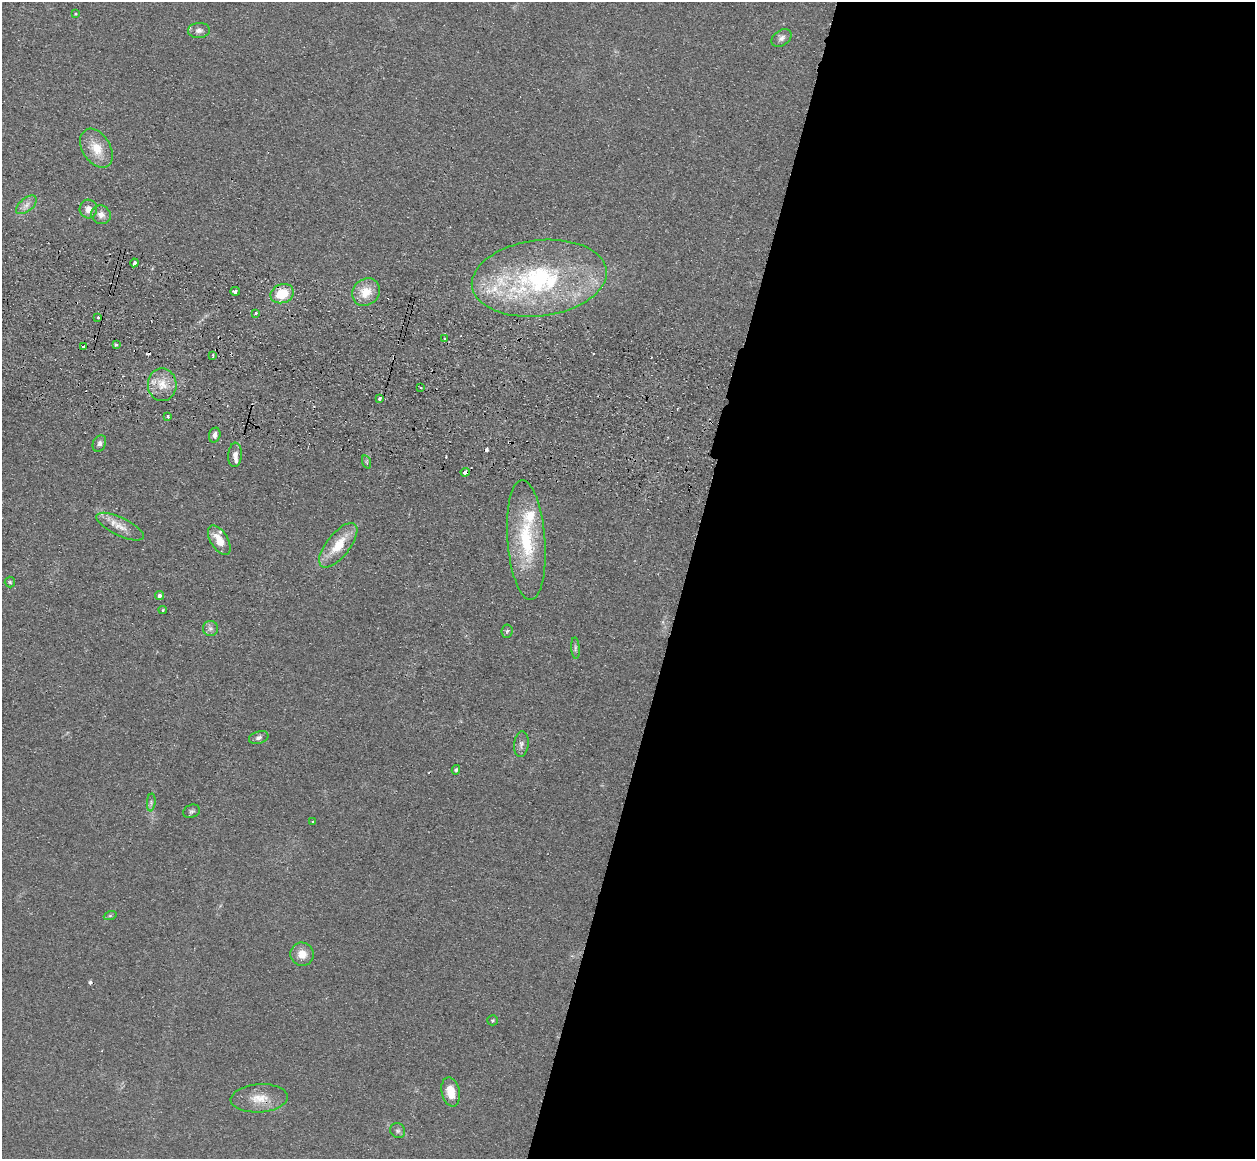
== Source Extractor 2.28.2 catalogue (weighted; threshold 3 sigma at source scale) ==
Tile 12 of 4 x 4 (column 4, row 3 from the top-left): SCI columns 3775-5027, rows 1494-2650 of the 5043 x 5143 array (HDU 1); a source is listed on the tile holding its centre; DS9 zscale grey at full resolution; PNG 1257 x 1161 px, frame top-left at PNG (2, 2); each listed source drawn as its Kron ellipse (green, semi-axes under 4 px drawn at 4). Shown black and unused: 46% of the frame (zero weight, under 2 of 3 exposures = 3% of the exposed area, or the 3 px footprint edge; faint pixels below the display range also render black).
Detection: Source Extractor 2.28.2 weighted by HDU 2 'WHT'; one run over the whole footprint, this tile lists its part. Background 0.0726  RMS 0.0098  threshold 0.044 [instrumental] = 3 sigma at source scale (4.5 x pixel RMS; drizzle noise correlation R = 1.50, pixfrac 1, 0.05/0.05 arcsec/px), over >= 5 px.
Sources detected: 62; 7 cosmic-ray / hot-pixel residue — neither listed nor drawn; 6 inside a brighter listed object's ellipse — not listed separately; the other 49 listed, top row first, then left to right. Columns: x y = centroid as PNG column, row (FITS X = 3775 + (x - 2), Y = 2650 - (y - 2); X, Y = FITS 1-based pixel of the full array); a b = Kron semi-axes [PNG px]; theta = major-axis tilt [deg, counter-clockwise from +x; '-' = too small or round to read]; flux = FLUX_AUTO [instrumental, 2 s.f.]
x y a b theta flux
76 14 3 3 - 1
199 30 11 7 3 4.3
781 38 11 7 35 4.4
96 148 21 14 -58 20
26 205 12 6 38 5.6
88 209 9 8 - 7.4
101 215 10 9 - 6.3
134 263 4 3 - 3.9
539 278 68 38 7 170
235 291 5 3 - 6.2
366 292 15 13 44 18
282 294 12 9 22 26
256 313 3 3 - 1.3
98 317 3 3 - 2.1
445 339 3 3 - 3.1
116 345 3 3 - 1.6
84 347 3 3 - 2.9
213 355 3 2 - 1.3
162 385 16 14 -89 16
421 387 3 3 - 2
380 398 4 3 - 8.1
168 416 4 3 - 1.3
215 435 7 6 - 4.5
99 443 9 6 66 3.3
235 455 12 6 86 5.5
367 462 7 4 -71 1.4
465 472 4 3 - 35
120 527 26 9 -26 12
219 540 16 8 -58 14
526 540 60 19 -86 70
338 545 27 11 51 25
10 582 5 5 - 1.5
159 596 4 4 - 2.8
163 610 4 3 - 1.3
210 629 7 7 - 3.3
507 631 7 5 83 1.9
575 648 11 4 -86 2.4
259 738 10 6 18 3.3
521 744 13 7 83 4.1
456 770 5 4 - 1.6
151 802 9 3 85 2
192 811 9 6 22 2.4
313 821 3 2 - 1.2
110 916 6 4 19 1.5
302 954 12 11 - 11
493 1020 5 5 - 1.3
451 1092 15 9 -78 16
259 1098 28 14 4 18
398 1131 8 7 - 2.6
Overlapping masked pixels (flux is a lower limit): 2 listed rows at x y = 465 472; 259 1098